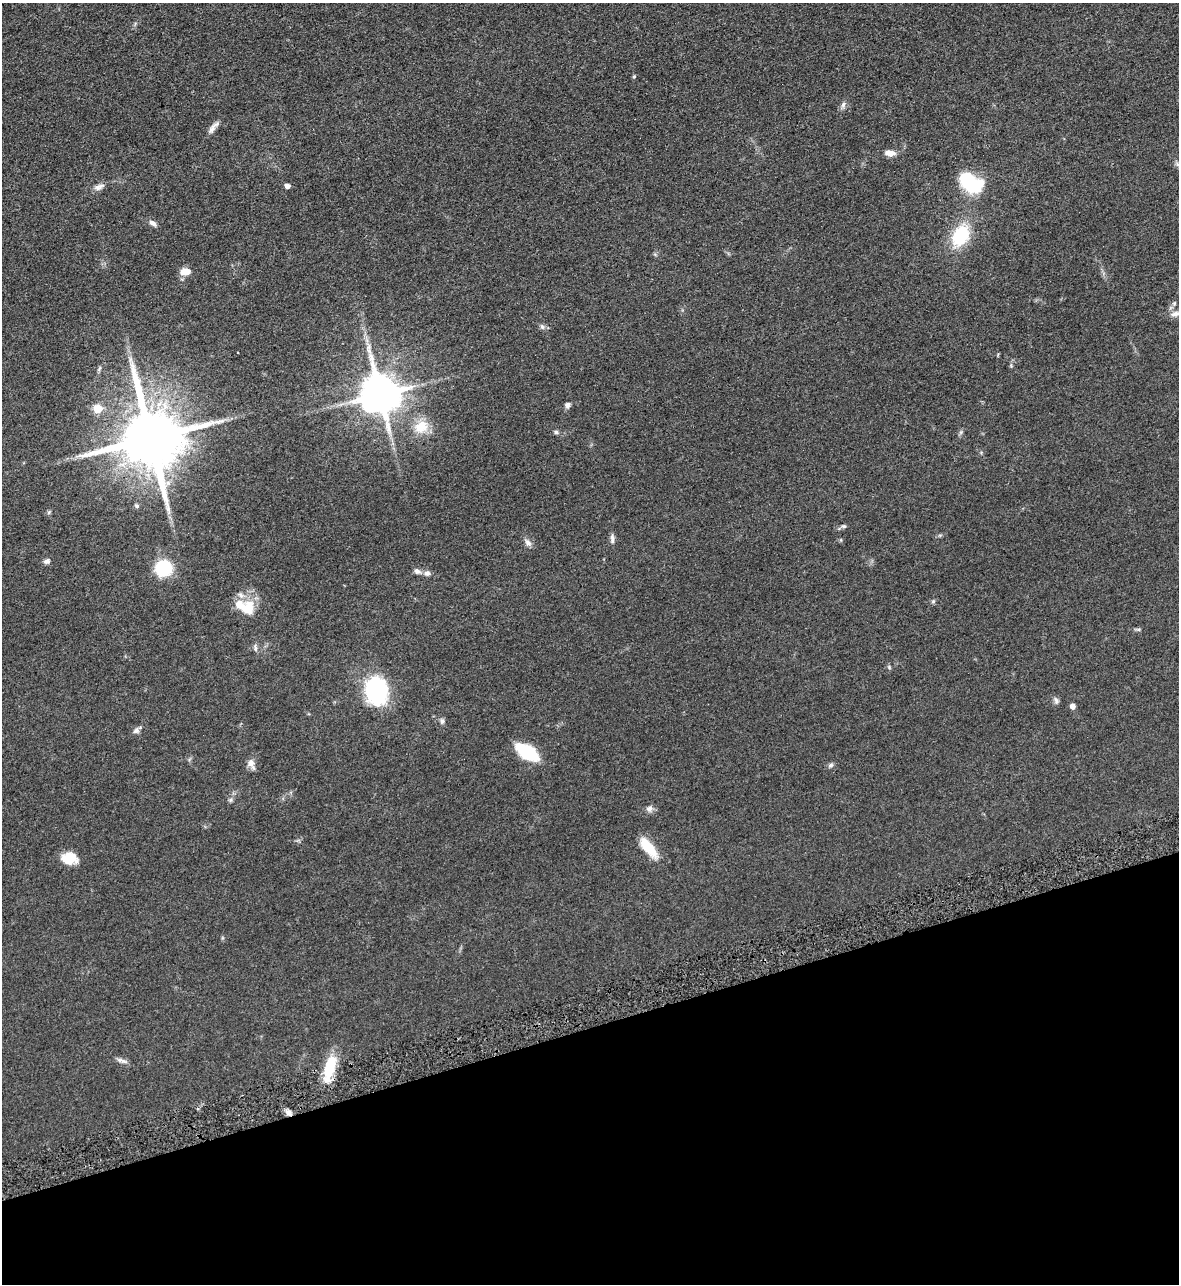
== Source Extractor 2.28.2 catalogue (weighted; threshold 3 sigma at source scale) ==
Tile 14 of 4 x 4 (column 2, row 4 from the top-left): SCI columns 1361-2537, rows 53-1334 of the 5195 x 5235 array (HDU 1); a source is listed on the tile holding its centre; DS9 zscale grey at full resolution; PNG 1181 x 1286 px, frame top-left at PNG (2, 3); no overlay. Shown black and unused: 20% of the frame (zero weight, under 3 of 5 exposures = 4% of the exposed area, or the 3 px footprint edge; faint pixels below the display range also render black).
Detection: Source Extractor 2.28.2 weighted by HDU 2 'WHT'; one run over the whole footprint, this tile lists its part. Background 0.047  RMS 0.0063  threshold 0.0284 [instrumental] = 3 sigma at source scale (4.5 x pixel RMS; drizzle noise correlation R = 1.50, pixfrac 1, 0.05/0.05 arcsec/px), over >= 5 px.
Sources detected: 54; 2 inside a brighter object's white glare — not listed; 3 inside a brighter listed object's ellipse — not listed separately; the other 49 listed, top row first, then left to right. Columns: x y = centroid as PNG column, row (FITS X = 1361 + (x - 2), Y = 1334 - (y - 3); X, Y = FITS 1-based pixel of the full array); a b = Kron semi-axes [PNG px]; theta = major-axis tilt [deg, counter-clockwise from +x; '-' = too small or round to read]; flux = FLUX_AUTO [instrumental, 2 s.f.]
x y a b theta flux
634 76 5 4 - 0.68
843 104 9 5 64 1.8
213 127 19 6 50 3.2
890 153 12 7 -8 4.4
1177 164 7 4 -71 1.1
970 183 25 15 -42 33
287 186 4 4 - 3.1
99 187 15 7 20 3.2
153 223 11 6 -34 2.3
961 235 22 15 62 30
185 271 12 7 7 6.6
1175 314 13 7 11 3.1
542 327 8 6 -68 1.4
99 368 8 4 70 1
380 394 11 11 - 2100
567 405 6 6 - 2
98 409 5 5 - 19
421 427 22 17 32 12
556 432 6 5 - 1.2
961 432 7 4 71 1.1
151 438 18 16 -74 5800
137 506 7 5 -34 1.1
844 526 7 5 -2 1.1
612 539 13 5 -85 2
841 540 5 3 - 0.58
528 542 11 7 -45 2.5
47 561 8 6 20 1.8
163 568 12 12 - 41
417 571 9 7 -22 2.3
427 573 9 7 -4 2.3
933 601 6 5 - 1
247 608 20 18 17 14
255 648 11 5 -83 1.7
889 667 6 4 -47 0.85
376 690 20 17 -73 82
1056 701 9 6 -76 1.7
1073 706 5 4 - 3.8
442 721 7 6 - 1.6
136 730 9 7 35 2
527 752 21 10 -34 39
251 763 11 9 -83 3.7
830 765 8 5 39 1.4
230 800 6 5 - 1.1
649 809 10 8 38 2.5
648 847 23 9 -51 18
69 858 17 13 -9 11
122 1061 17 5 -17 2.4
330 1069 34 13 71 18
288 1112 8 6 -48 3
Overlapping masked pixels (flux is a lower limit): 2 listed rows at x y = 330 1069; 288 1112
Isophote crosses this tile's border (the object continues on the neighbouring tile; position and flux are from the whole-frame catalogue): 1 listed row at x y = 1175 314